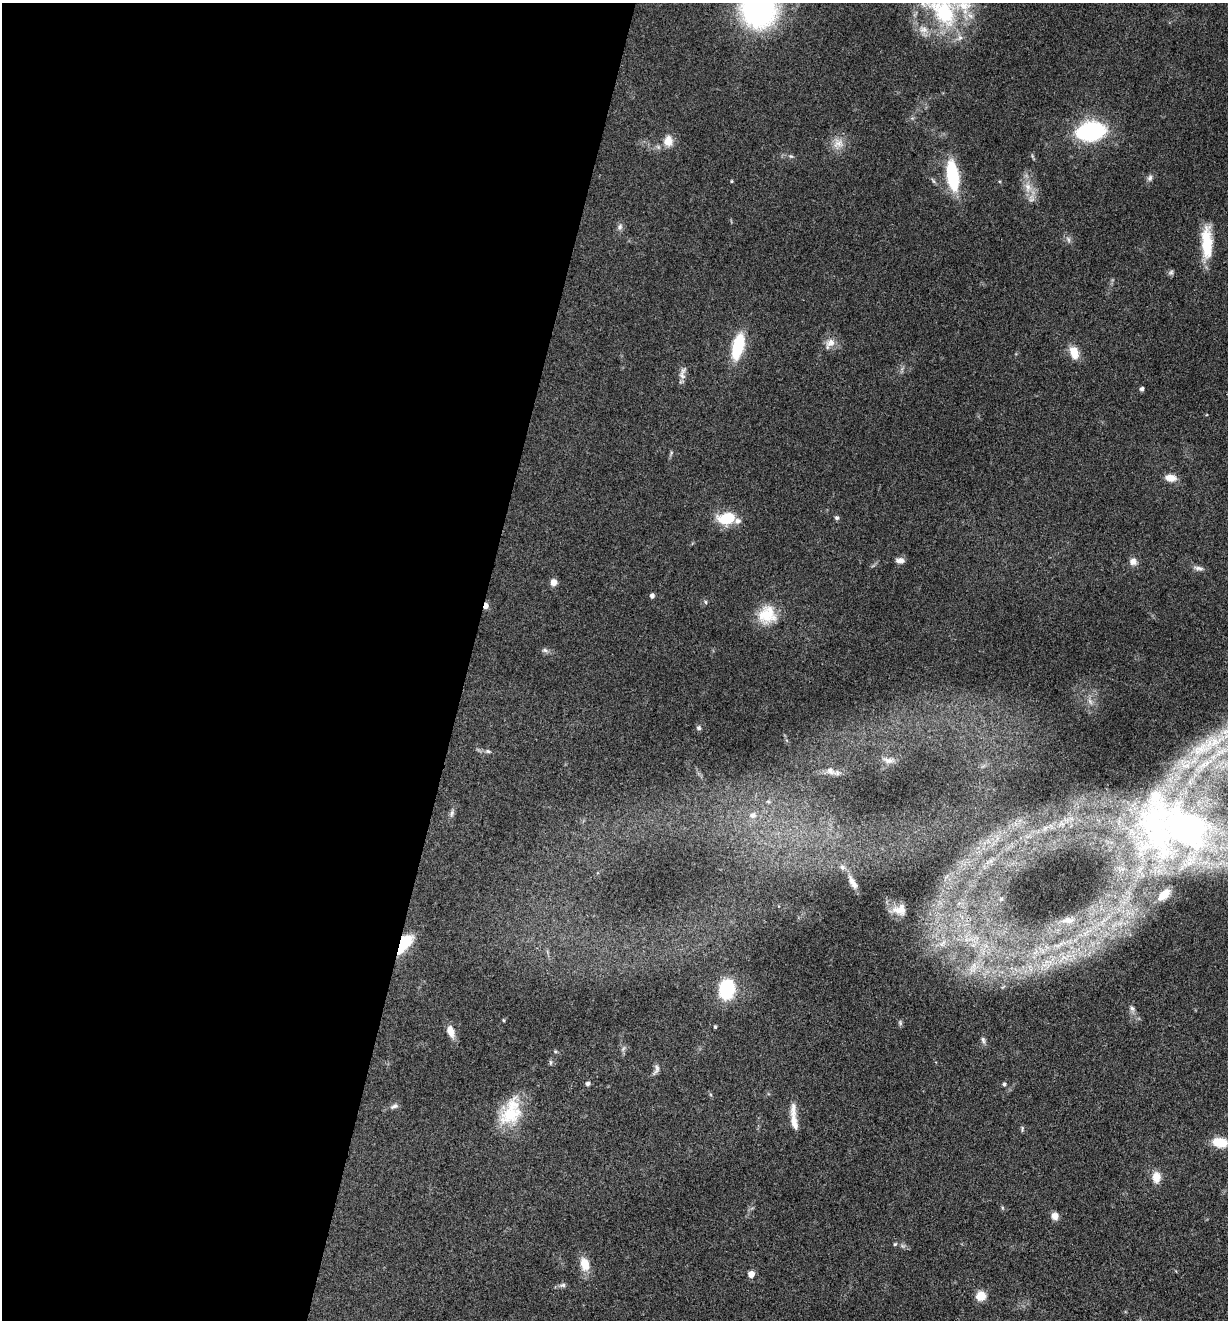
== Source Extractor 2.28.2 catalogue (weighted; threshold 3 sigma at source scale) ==
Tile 5 of 4 x 4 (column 1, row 2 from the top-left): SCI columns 259-1484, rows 2638-3955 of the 5294 x 5274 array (HDU 1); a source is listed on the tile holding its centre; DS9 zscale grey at full resolution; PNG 1230 x 1322 px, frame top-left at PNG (2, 3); no overlay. Shown black and unused: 38% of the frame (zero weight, under 3 of 4 exposures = <1% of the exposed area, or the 3 px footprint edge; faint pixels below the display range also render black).
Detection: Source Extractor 2.28.2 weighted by HDU 2 'WHT'; one run over the whole footprint, this tile lists its part. Background 0.0742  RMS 0.0056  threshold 0.025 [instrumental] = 3 sigma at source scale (4.5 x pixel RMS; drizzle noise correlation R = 1.50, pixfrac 1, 0.05/0.05 arcsec/px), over >= 5 px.
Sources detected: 89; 8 inside a brighter listed object's ellipse — not listed separately; the other 81 listed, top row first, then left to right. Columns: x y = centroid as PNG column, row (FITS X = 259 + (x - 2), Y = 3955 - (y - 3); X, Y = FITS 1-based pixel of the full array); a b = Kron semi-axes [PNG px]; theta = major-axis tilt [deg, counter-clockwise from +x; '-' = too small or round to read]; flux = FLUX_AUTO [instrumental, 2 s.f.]
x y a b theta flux
758 8 33 30 -82 130
943 11 54 34 -38 54
1091 131 22 13 8 79
668 141 14 12 89 6
838 143 15 13 31 6
791 156 6 4 -1 0.86
952 175 30 11 -81 36
1150 178 9 6 69 1.8
731 181 5 3 - 0.48
1028 187 14 9 -78 6.1
620 227 9 6 87 1.8
1068 239 10 5 -63 1.7
1207 242 39 12 -88 19
1171 272 8 6 56 1.2
830 343 17 11 48 5
738 346 22 9 76 32
1074 353 14 9 -71 8.2
682 373 18 8 80 3.4
1142 389 4 4 - 1.7
671 453 6 4 73 0.82
1171 478 13 8 -6 5.6
726 518 19 12 7 18
836 518 5 5 - 1.4
900 560 11 6 -2 2.6
1133 561 9 9 - 3.3
1198 568 15 5 -11 2.2
553 582 6 6 - 4
652 596 5 4 - 2
706 602 5 4 - 0.79
486 606 6 4 75 4.2
767 615 23 21 51 16
545 650 9 5 -15 1.5
1090 701 10 5 -63 2.2
699 728 7 6 - 1.2
1227 731 18 7 25 7.7
1201 748 21 10 33 11
488 751 8 5 -21 1.2
888 760 15 7 -10 3.2
1207 763 7 4 70 1.2
830 771 14 9 -29 3.5
768 801 6 4 -3 0.87
452 813 10 5 77 1.7
753 815 9 7 18 3.2
1155 827 86 45 -81 120
1045 828 7 4 71 1.3
842 867 8 7 - 1.7
852 881 16 8 -64 4.1
1001 899 6 4 71 0.79
899 910 15 10 13 5.3
1068 920 20 9 0 5.3
403 944 18 8 52 35
942 944 12 6 41 2.9
1059 945 15 5 35 3.9
1035 952 9 4 38 2.3
1064 958 14 8 -9 6.1
1046 961 10 6 18 3.9
973 968 20 11 69 9
727 989 18 13 80 31
1132 1008 8 7 - 1.8
504 1020 5 3 - 0.51
900 1023 7 5 -71 1
715 1027 3 3 - 0.78
451 1031 15 8 -71 5.4
983 1040 9 5 -68 1.6
555 1051 5 4 - 0.65
550 1062 8 4 90 0.9
656 1069 16 6 71 2.3
587 1084 5 4 - 1.6
1004 1084 5 4 - 1.1
394 1106 12 6 24 1.9
511 1112 37 24 65 25
794 1121 27 7 -81 6.5
1022 1129 10 3 86 0.73
1220 1142 18 11 -8 10
1156 1177 13 10 -84 6.4
1055 1216 8 7 - 4.1
895 1244 5 4 - 0.68
585 1264 16 10 -77 8.9
751 1274 6 6 - 4.5
563 1285 9 6 7 1.5
981 1296 9 9 - 8.5
Overlapping masked pixels (flux is a lower limit): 2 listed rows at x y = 486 606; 403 944
Isophote crosses this tile's border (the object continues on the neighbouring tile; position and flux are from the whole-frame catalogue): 3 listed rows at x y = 758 8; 943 11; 1227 731